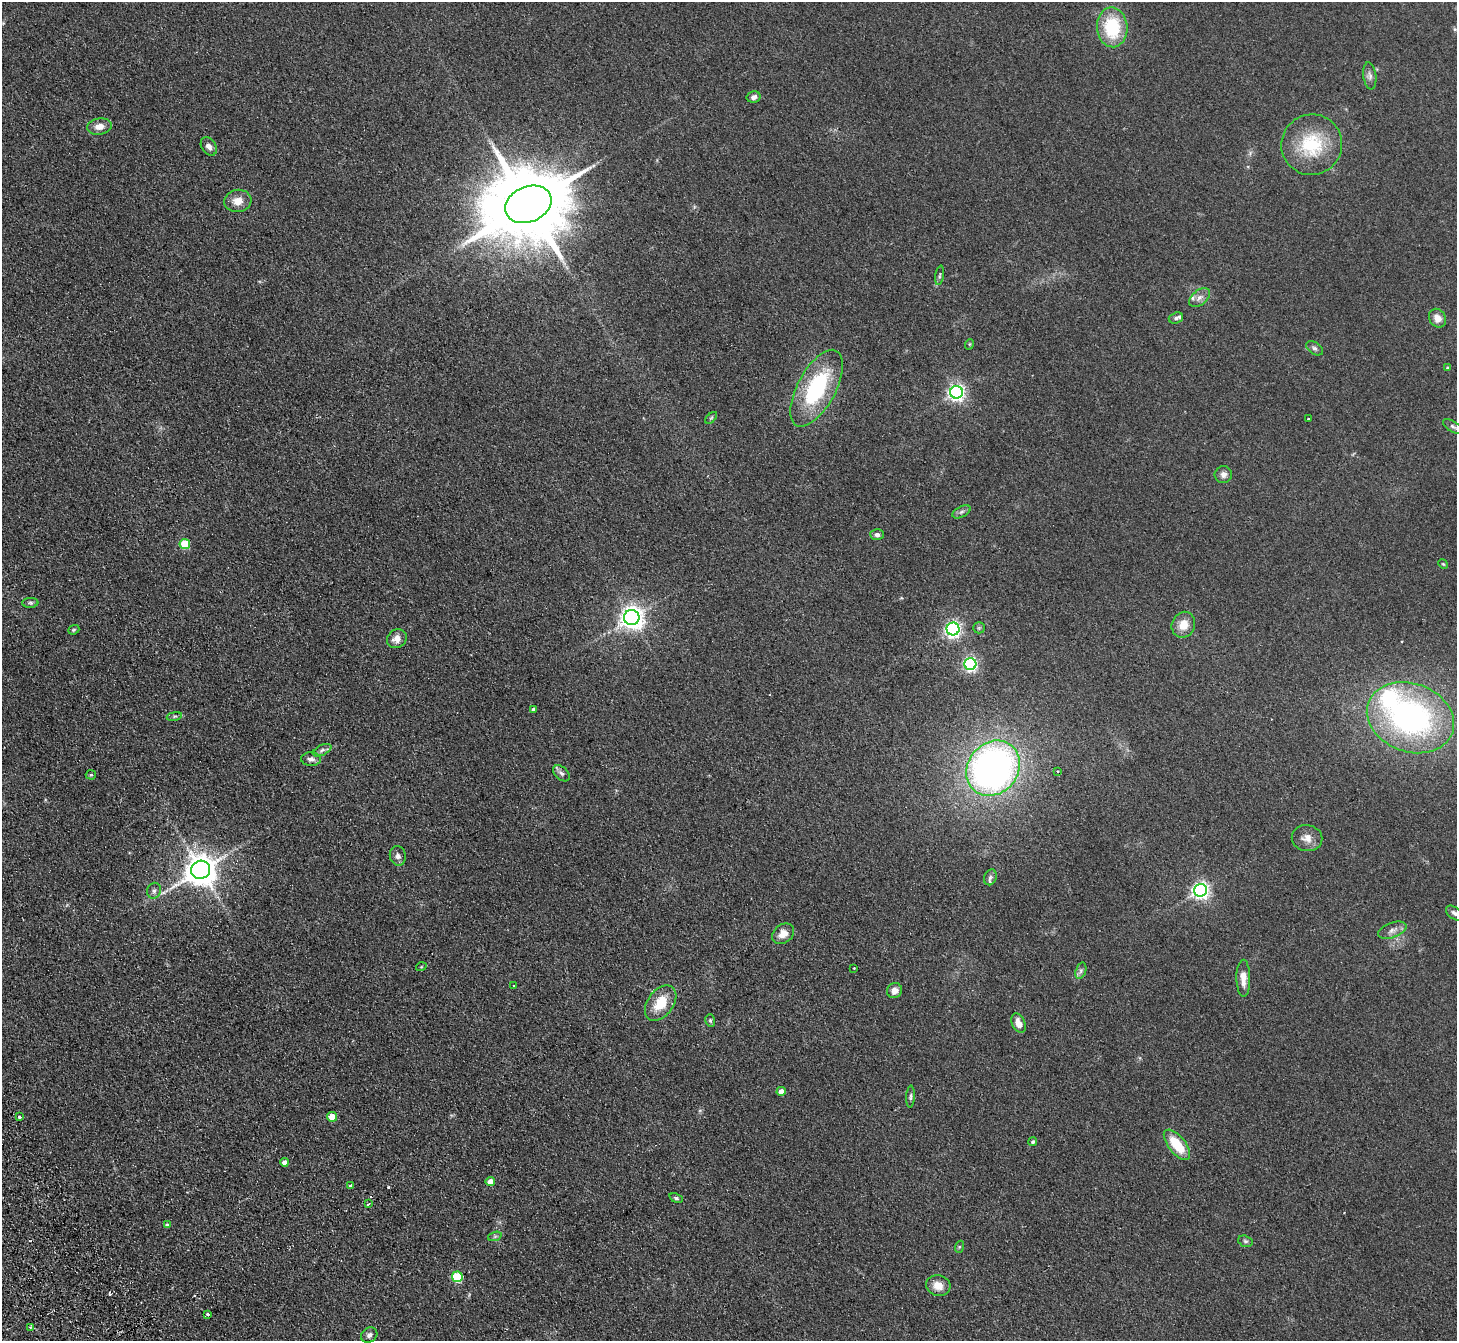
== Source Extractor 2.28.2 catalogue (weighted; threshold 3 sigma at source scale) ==
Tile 7 of 4 x 4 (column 3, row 2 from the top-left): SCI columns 2964-4418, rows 2874-4212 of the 5926 x 5882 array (HDU 1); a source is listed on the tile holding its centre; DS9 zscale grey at full resolution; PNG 1459 x 1343 px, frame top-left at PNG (2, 2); each listed source drawn as its Kron ellipse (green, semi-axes under 4 px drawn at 4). Shown black and unused: <1% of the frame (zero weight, under 2 of 3 exposures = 3% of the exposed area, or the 3 px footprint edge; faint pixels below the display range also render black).
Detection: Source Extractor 2.28.2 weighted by HDU 2 'WHT'; one run over the whole footprint, this tile lists its part. Background 0.106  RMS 0.012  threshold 0.0521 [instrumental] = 3 sigma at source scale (4.5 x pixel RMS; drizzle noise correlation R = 1.50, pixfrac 1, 0.05/0.05 arcsec/px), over >= 5 px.
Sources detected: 88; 5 cosmic-ray / hot-pixel residue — neither listed nor drawn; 3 inside a brighter listed object's ellipse — not listed separately; the other 80 listed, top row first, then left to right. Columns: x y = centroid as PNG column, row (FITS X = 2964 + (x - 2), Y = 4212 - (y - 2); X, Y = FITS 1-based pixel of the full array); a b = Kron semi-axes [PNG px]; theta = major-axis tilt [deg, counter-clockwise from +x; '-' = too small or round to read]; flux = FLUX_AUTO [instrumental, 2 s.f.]
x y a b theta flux
1112 27 20 15 -86 61
1370 76 13 6 -82 4.8
754 97 7 5 12 5.5
99 126 12 8 8 8.9
1312 145 31 30 - 65
209 146 10 7 -57 5.4
238 201 13 11 8 12
528 204 24 17 23 16000
940 275 10 3 81 1.8
1200 298 12 7 40 6
1176 318 7 5 19 2.8
1437 318 10 8 -57 9.9
970 344 5 3 - 1.1
1314 348 9 6 -34 3.2
1447 368 4 4 - 1.4
817 388 42 19 61 110
956 392 6 6 - 400
711 418 7 4 45 1.6
1308 419 3 2 - 1.6
1453 427 11 5 -30 3
1223 474 8 8 - 5.6
961 512 10 5 27 3.3
877 535 7 5 -4 3.6
185 544 5 5 - 44
1443 564 5 4 - 1.2
30 603 8 5 2 2.1
632 618 7 7 - 910
1183 625 13 11 66 15
979 628 6 5 - 1.8
953 629 6 6 - 350
74 630 6 4 21 1.7
397 639 10 9 - 8.8
970 664 6 6 - 210
533 709 4 3 - 2.8
174 716 8 4 9 1.7
1410 718 45 34 -20 290
322 750 10 5 25 3.5
311 759 10 7 -1 4.4
993 768 29 25 51 480
1058 771 3 3 - 1.3
561 773 10 6 -43 4
91 775 5 5 - 1.4
1307 838 15 13 -9 10
398 856 10 8 -77 4.8
201 870 9 9 - 2000
990 877 8 6 68 3
1201 890 6 6 - 390
154 891 8 7 - 4
1454 913 9 5 -38 3.1
1392 930 15 7 21 6.3
783 934 12 9 37 11
421 967 5 3 - 0.95
854 968 3 2 - 0.72
1081 971 8 5 71 3
1243 978 18 7 -89 12
513 986 3 2 - 1.1
895 991 8 7 - 7.8
661 1003 20 13 53 27
710 1020 6 5 - 1.9
1018 1023 10 6 -66 11
781 1091 4 4 - 9.8
910 1097 11 4 87 2.6
19 1117 3 3 - 3.8
332 1117 5 4 - 21
1033 1142 4 4 - 2.7
1177 1145 18 8 -51 33
284 1162 4 4 - 6.3
490 1182 4 4 - 11
350 1186 4 4 - 5.6
676 1198 7 4 -20 1.9
368 1204 3 2 - 1.9
167 1225 4 4 - 2.5
495 1236 7 4 19 2
1245 1241 7 5 -16 2.3
959 1247 6 4 72 1.4
457 1277 5 5 - 66
938 1286 12 10 -15 12
208 1314 3 3 - 2.7
30 1327 3 3 - 1.5
369 1335 9 7 36 4.2
Isophote crosses this tile's border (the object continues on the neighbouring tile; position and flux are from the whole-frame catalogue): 1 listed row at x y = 1454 913